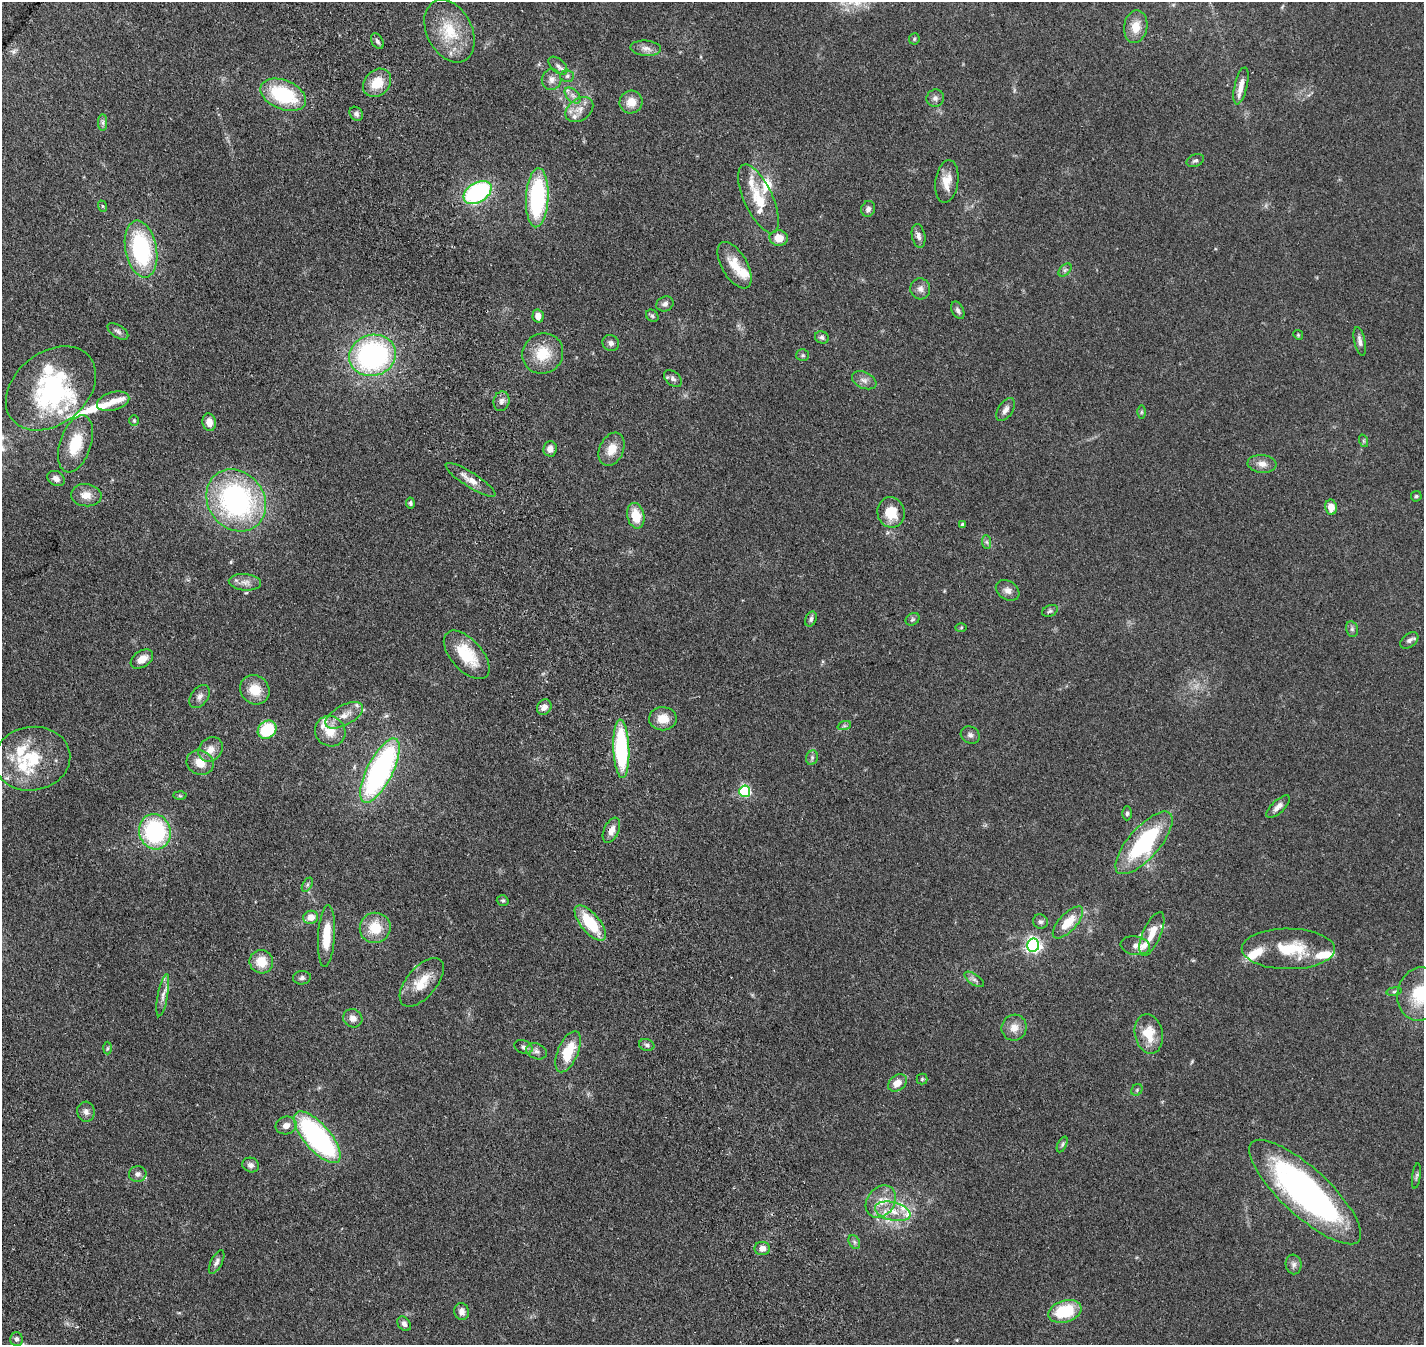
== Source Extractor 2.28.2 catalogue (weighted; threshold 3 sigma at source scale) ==
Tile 11 of 4 x 4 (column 3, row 3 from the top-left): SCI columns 3105-4526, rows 1814-3156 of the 6204 x 6198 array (HDU 1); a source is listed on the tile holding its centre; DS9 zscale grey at full resolution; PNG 1426 x 1347 px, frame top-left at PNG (2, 2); each listed source drawn as its Kron ellipse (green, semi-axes under 4 px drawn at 4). Shown black and unused: <1% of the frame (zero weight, under 2 of 4 exposures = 12% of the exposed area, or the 3 px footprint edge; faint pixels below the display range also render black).
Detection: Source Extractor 2.28.2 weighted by HDU 2 'WHT'; one run over the whole footprint, this tile lists its part. Background 0.132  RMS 0.0062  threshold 0.0281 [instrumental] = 3 sigma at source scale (4.5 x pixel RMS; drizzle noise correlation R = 1.50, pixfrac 1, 0.05/0.05 arcsec/px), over >= 5 px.
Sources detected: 171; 1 inside a brighter object's white glare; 1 long thin detection or spike segment (spike, bleed or trail) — neither listed nor drawn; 22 inside a brighter listed object's ellipse — not listed separately; the other 147 listed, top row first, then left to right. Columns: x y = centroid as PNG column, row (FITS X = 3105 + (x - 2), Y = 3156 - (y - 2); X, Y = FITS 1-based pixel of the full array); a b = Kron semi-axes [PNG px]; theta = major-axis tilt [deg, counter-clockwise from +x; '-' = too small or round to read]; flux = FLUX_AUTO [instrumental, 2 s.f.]
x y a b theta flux
1136 27 16 11 80 6.9
449 31 33 22 -63 21
914 39 5 5 - 0.69
377 41 8 5 -58 1.5
646 48 15 7 -5 3.1
558 66 11 6 -42 1.9
567 76 7 6 - 1.1
552 80 10 10 - 3.1
377 83 15 12 45 11
1241 86 19 6 77 4.8
283 95 24 14 -22 36
573 95 9 5 -45 2
935 98 9 8 - 2
631 102 11 11 - 6.4
579 110 15 11 36 5.1
356 114 7 6 - 1.4
103 123 8 4 90 1.2
1195 161 9 6 22 1.3
947 181 21 11 82 7
478 192 15 9 31 66
537 198 29 11 87 55
758 199 37 14 -65 15
102 206 6 3 -70 0.57
868 209 8 7 - 1.7
919 236 12 6 -79 2.2
779 238 9 8 - 6.5
141 249 29 15 -79 55
734 265 26 12 -60 11
1065 270 8 5 45 1.1
920 289 10 10 - 2.6
665 304 9 7 24 1.8
958 310 9 5 -63 1.6
538 316 6 5 - 3.8
652 316 7 5 -45 1
118 331 12 6 -33 1.5
1298 335 5 4 - 0.57
822 337 7 6 - 1.2
1360 341 15 5 -77 2.2
611 343 9 7 -34 1.8
543 353 21 20 - 14
373 355 24 20 15 100
803 355 6 6 - 0.88
673 379 10 7 -43 1.8
864 380 13 8 -25 2.5
51 388 50 36 39 67
113 401 16 9 16 4.8
501 401 10 8 76 2.2
1006 410 13 7 57 2.6
1141 412 6 4 89 0.82
134 421 5 5 - 0.73
209 422 9 6 -81 4.5
1364 441 6 4 -71 0.74
75 444 30 15 71 17
550 449 7 7 - 3.1
612 449 17 12 66 6.9
1262 464 14 9 -5 3.7
56 478 9 7 -31 2.5
470 480 29 7 -33 5.4
86 495 15 11 -5 5.2
1416 496 5 5 - 0.86
236 500 32 28 -52 100
410 503 5 4 - 0.91
1331 507 7 6 - 5.3
891 512 15 13 -74 11
636 516 13 8 -77 11
962 525 4 3 - 1.1
987 542 7 4 -88 1
245 582 16 8 -5 3.5
1008 590 12 9 -33 2.9
1050 611 8 5 24 1.1
811 619 8 5 65 1.3
912 619 7 5 35 1
961 628 5 3 - 0.55
1352 629 8 6 -78 1.2
1409 640 10 6 37 1.8
467 655 29 15 -48 19
142 659 12 8 34 5
255 690 15 14 - 9.5
200 696 13 8 52 2.5
544 707 8 7 - 2.7
344 715 21 10 29 6.3
663 719 14 11 0 7.2
844 726 7 4 18 0.94
267 730 10 8 40 23
330 731 16 14 -47 8.7
970 735 10 8 -26 1.9
210 749 13 11 46 4.8
621 749 29 8 -88 57
812 758 7 5 71 1.2
32 759 38 31 9 28
200 763 14 12 -27 7
380 771 35 13 63 120
745 791 5 5 - 60
180 796 6 4 -2 0.69
1278 807 15 6 43 3
1127 813 7 4 89 0.96
611 830 13 7 65 3.8
155 832 18 15 -75 54
1144 843 39 15 49 50
307 885 8 4 59 0.99
503 900 6 5 - 0.83
311 917 7 6 - 5.1
1040 922 7 7 - 1.3
1068 922 20 8 47 11
590 923 21 9 -50 21
375 928 15 15 - 12
1152 934 23 9 66 8.1
326 936 31 8 86 14
1033 945 6 6 - 150
1135 946 14 9 -7 3.5
1288 949 46 20 0 22
261 962 12 11 - 8.6
302 978 9 6 5 1.4
974 979 11 5 -34 1.7
422 982 29 15 50 11
1394 991 8 4 9 0.83
1420 994 27 22 79 22
163 995 21 5 79 3
353 1018 10 9 - 3.3
1014 1028 13 12 - 5
1149 1034 20 14 -78 11
647 1045 8 6 -18 1.4
524 1047 9 6 -20 1.5
107 1048 6 4 88 0.69
536 1051 11 7 -22 2.1
568 1052 22 10 67 16
922 1079 5 5 - 0.76
897 1083 10 7 37 5.3
1137 1090 6 5 - 0.85
86 1112 10 8 -77 2.5
286 1125 10 9 - 3.1
317 1137 32 13 -49 96
1062 1144 8 4 64 1
251 1165 8 7 - 1.9
138 1174 9 8 - 2
1416 1176 13 3 82 1
1305 1192 73 24 -43 170
881 1202 17 13 52 8.4
893 1211 18 9 -13 7.4
854 1242 7 5 -60 1.1
762 1248 7 6 - 3.2
217 1262 13 5 63 2
1294 1264 10 8 -81 2
1065 1311 17 11 16 22
462 1312 8 7 - 2.5
404 1324 8 6 -52 1.8
16 1339 7 6 - 1.6
Isophote crosses this tile's border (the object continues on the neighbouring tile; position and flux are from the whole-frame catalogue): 1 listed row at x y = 1420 994